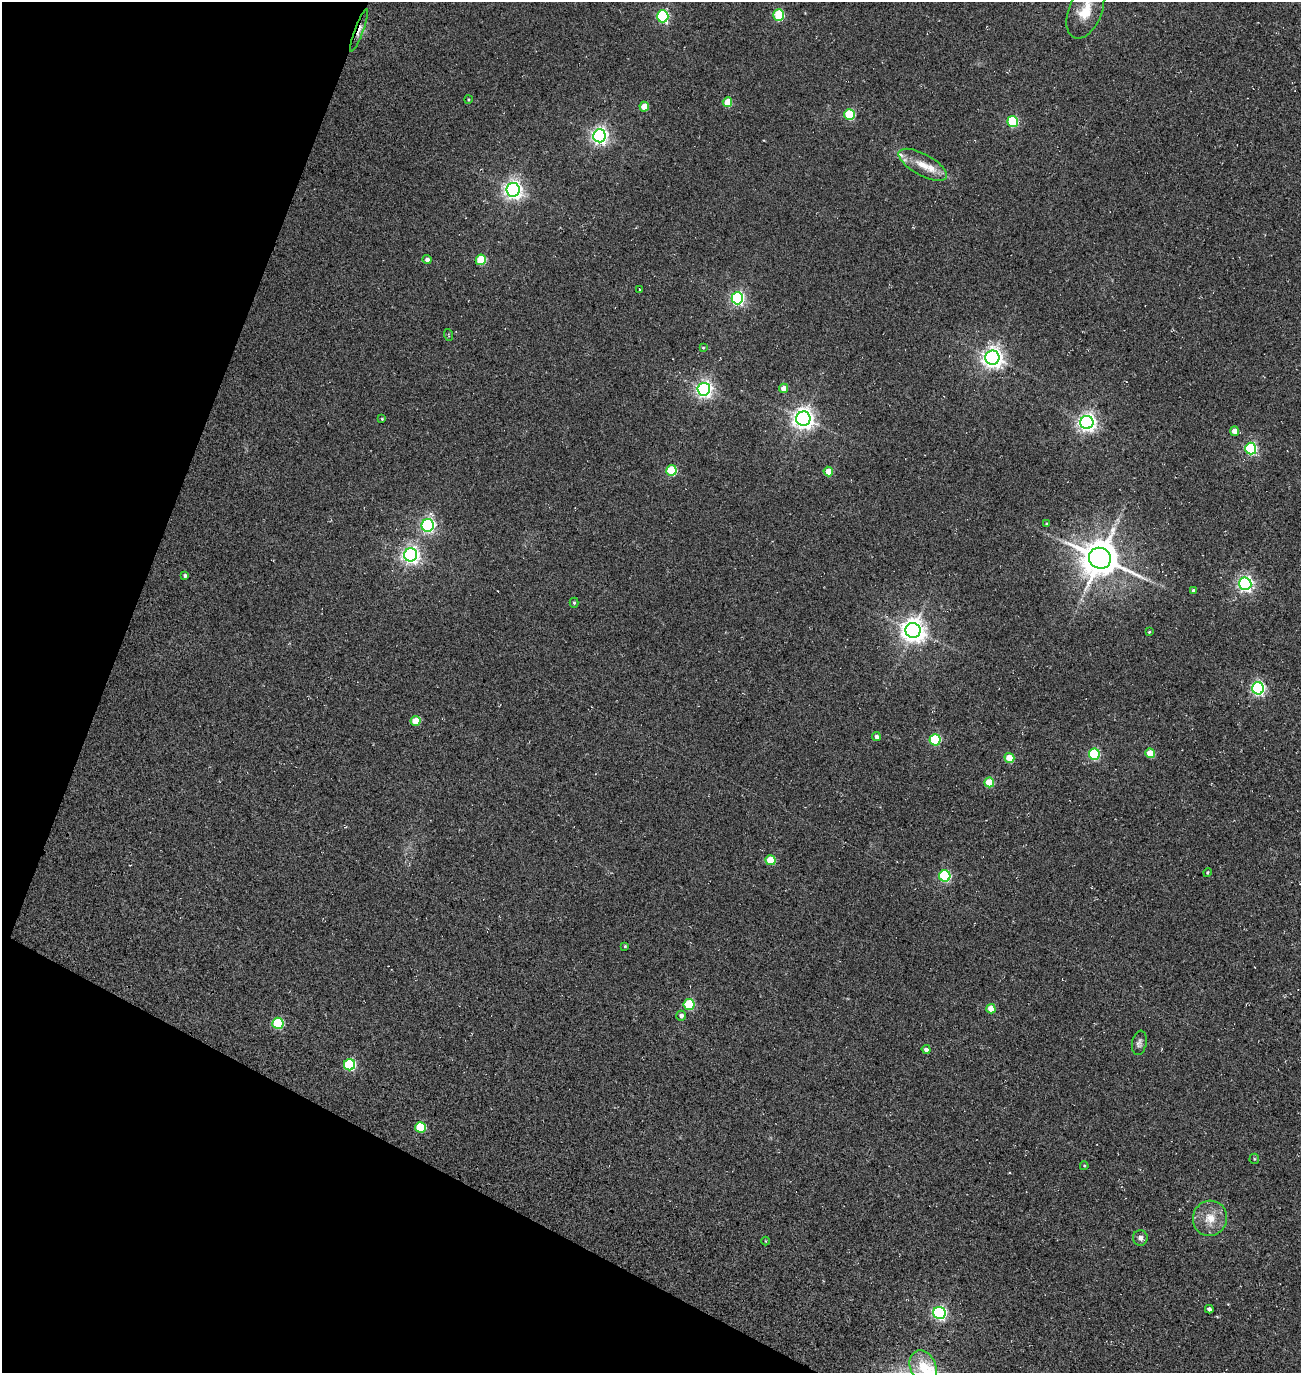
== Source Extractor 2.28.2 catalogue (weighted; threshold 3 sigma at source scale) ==
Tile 9 of 4 x 4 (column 1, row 3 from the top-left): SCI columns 484-1782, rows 1616-2986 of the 5922 x 5903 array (HDU 1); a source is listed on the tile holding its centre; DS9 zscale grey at full resolution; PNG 1303 x 1375 px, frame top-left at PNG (2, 2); each listed source drawn as its Kron ellipse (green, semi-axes under 4 px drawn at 4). Shown black and unused: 20% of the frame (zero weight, under 3 of 5 exposures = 11% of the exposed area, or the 3 px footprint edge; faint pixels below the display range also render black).
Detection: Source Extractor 2.28.2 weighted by HDU 2 'WHT'; one run over the whole footprint, this tile lists its part. Background 0.0815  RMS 0.026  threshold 0.118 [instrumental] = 3 sigma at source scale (4.5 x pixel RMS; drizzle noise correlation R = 1.50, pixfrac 1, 0.05/0.05 arcsec/px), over >= 5 px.
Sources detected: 69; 1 too faint to see at this stretch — neither listed nor drawn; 2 inside a brighter listed object's ellipse — not listed separately; the other 66 listed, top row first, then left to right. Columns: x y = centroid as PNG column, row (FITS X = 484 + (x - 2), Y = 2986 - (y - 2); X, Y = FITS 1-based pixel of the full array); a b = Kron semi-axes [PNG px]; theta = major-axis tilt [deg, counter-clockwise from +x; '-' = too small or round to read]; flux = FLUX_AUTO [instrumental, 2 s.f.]
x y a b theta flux
1085 10 30 16 68 66
779 15 5 5 - 170
663 16 6 6 - 290
359 30 23 3 70 16
468 100 4 3 - 2.6
727 102 5 4 - 67
644 107 5 4 - 47
849 114 5 5 - 160
1013 121 5 5 - 190
599 136 6 6 - 1000
923 165 27 10 -29 43
513 190 7 6 - 1200
427 259 4 4 - 8.1
481 260 5 5 - 120
639 289 2 2 - 1.4
737 298 6 6 - 530
449 335 6 3 -70 2.6
703 348 4 3 - 2.5
992 358 7 7 - 1600
783 388 5 4 - 21
704 389 6 6 - 950
382 419 3 3 - 2.3
803 419 7 7 - 1700
1087 422 6 6 - 1200
1235 431 4 4 - 17
1251 449 6 5 - 350
671 470 5 5 - 150
828 471 5 4 - 34
1046 524 4 3 - 2.3
428 525 6 6 - 560
411 555 6 6 - 960
1100 558 11 10 - 7400
185 576 4 4 - 4.6
1245 584 6 6 - 690
1193 591 4 3 - 4.4
574 603 5 4 - 3.4
913 630 7 7 - 2300
1149 632 3 3 - 2.1
1258 688 6 6 - 570
415 721 5 5 - 59
876 737 4 4 - 7.3
935 740 5 5 - 220
1150 753 5 4 - 59
1094 754 5 5 - 230
1009 758 5 5 - 59
989 782 5 4 - 73
771 860 5 5 - 95
1207 872 4 4 - 3
945 876 6 5 - 270
625 946 3 3 - 2.6
689 1004 5 5 - 180
991 1009 5 4 - 49
681 1016 5 5 - 9.9
278 1023 5 5 - 180
1139 1043 12 7 79 8.6
926 1050 5 4 - 9.5
350 1065 5 5 - 270
420 1127 5 5 - 140
1254 1159 5 5 - 3
1084 1166 4 4 - 2.3
1210 1218 18 17 - 46
1140 1238 7 7 - 10
765 1241 4 3 - 1.9
1209 1309 4 4 - 8.3
939 1313 6 6 - 470
923 1367 17 13 -65 69
Overlapping masked pixels (flux is a lower limit): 1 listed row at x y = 359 30
Isophote crosses this tile's border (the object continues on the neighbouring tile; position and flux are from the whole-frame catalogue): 2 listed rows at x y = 1085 10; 923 1367